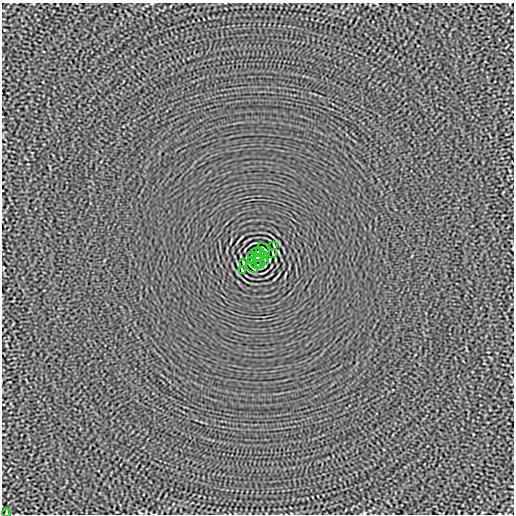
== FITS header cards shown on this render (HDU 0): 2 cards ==
NAXIS1  =                  512
NAXIS2  =                  512

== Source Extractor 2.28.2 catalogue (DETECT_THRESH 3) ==
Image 512 x 512 px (HDU 0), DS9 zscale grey, 1 PNG px = 1 image px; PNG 516 x 516 px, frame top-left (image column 1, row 512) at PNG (2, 3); each listed source drawn as its Kron ellipse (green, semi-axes under 4 px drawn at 4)
Background -7.05e-06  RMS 0.0014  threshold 0.00435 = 3 sigma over >= 5 px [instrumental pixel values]
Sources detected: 16; all 16 listed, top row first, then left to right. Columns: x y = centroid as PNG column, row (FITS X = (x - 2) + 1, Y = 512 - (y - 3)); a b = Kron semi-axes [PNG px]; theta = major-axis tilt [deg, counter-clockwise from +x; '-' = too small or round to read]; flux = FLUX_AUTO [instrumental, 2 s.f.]
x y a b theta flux
274 245 4 2 - 0.077
264 249 7 2 -40 0.11
256 252 4 2 - 0.075
260 252 4 2 - 0.1
273 253 4 2 - 0.082
251 256 3 2 - 0.093
264 256 4 2 - 0.092
258 258 4 4 - 3.7
252 260 4 2 - 0.092
265 260 3 2 - 0.092
243 263 4 2 - 0.082
256 264 4 2 - 0.083
260 264 5 2 - 0.078
252 267 7 2 -40 0.11
242 271 4 2 - 0.077
6 513 4 2 - 0.072
At the frame edge (FLAGS 8, measured only in part): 1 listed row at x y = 6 513